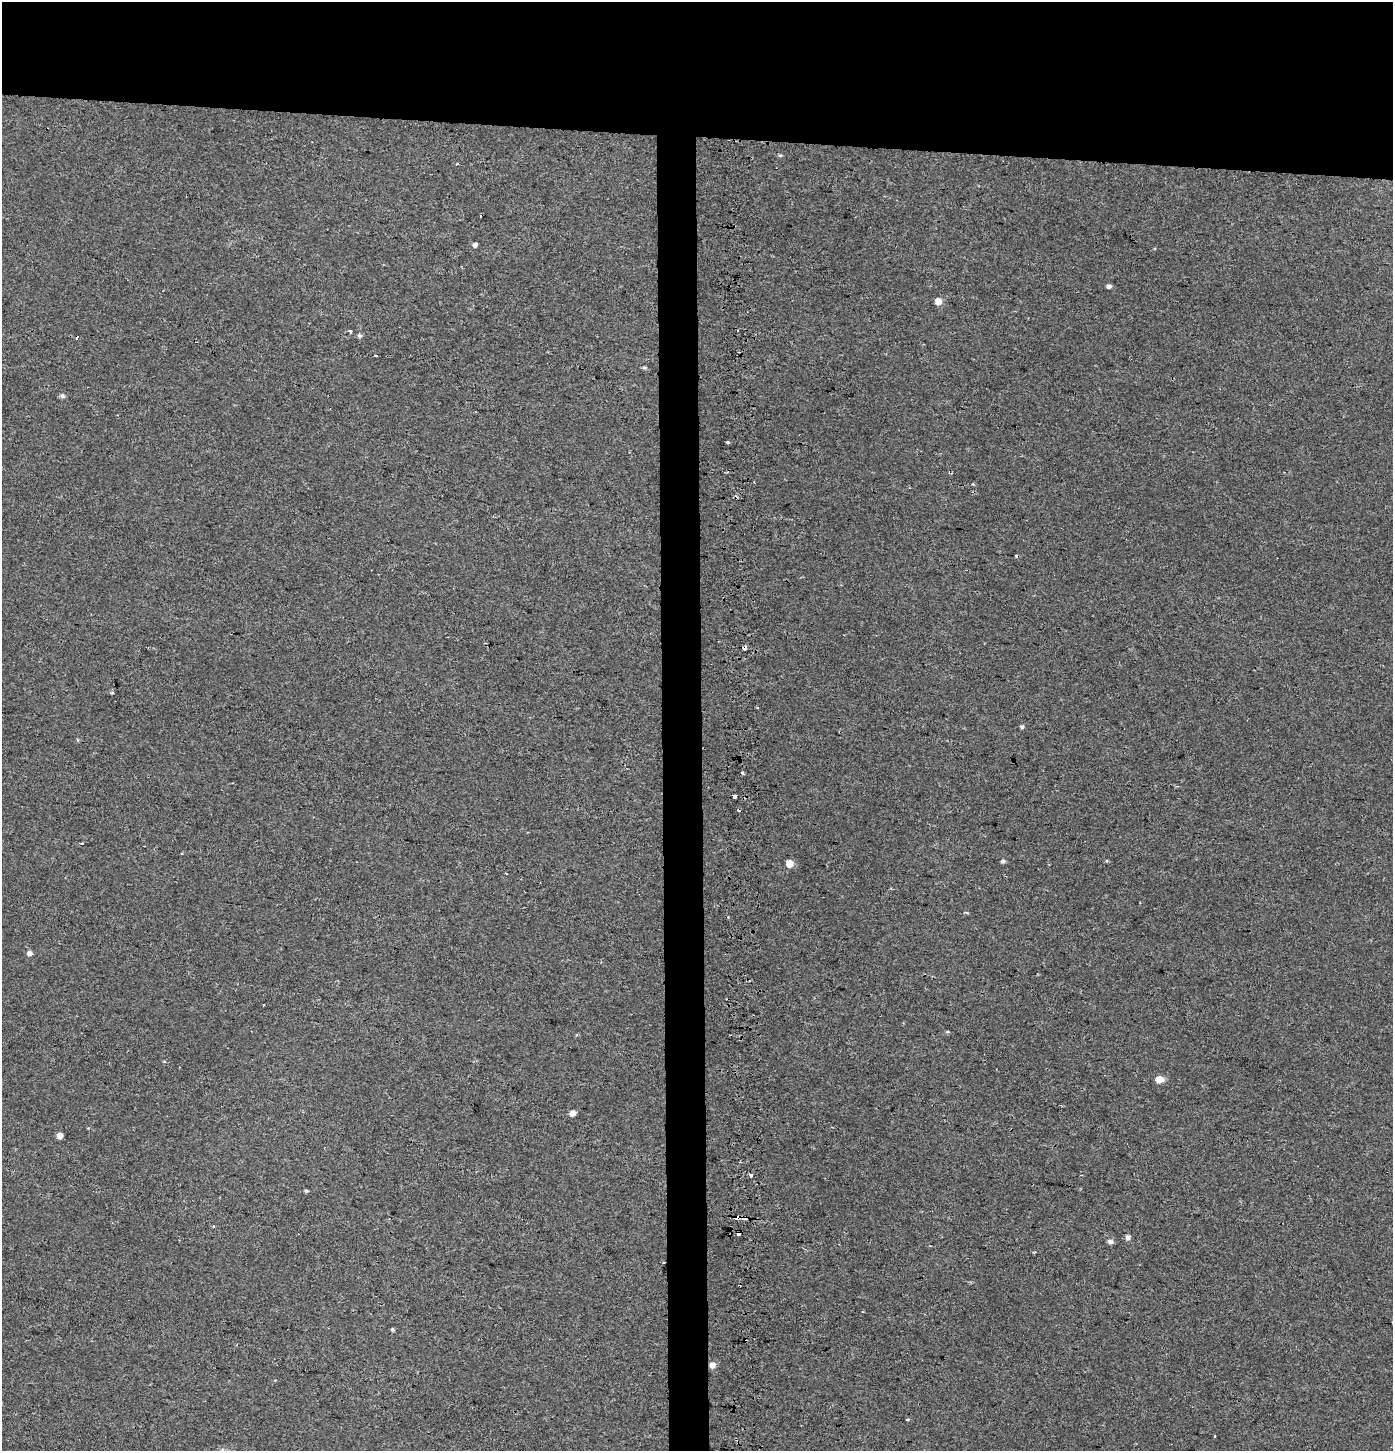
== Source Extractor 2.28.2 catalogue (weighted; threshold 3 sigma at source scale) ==
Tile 2 of 3 x 3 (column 2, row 1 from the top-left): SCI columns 1604-2994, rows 2907-4355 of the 4653 x 4355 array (HDU 1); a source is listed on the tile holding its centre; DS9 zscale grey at full resolution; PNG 1395 x 1453 px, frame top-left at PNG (2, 2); no overlay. Shown black and unused: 12% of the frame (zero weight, under 2 of 3 exposures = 2% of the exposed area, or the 3 px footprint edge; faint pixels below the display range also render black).
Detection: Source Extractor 2.28.2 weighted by HDU 2 'WHT'; one run over the whole footprint, this tile lists its part. Background 0.00215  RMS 0.0047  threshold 0.0209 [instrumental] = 3 sigma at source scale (4.5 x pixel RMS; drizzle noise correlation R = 1.50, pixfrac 1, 0.0396/0.0396 arcsec/px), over >= 5 px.
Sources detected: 47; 8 cosmic-ray / hot-pixel residue — not listed; the other 39 listed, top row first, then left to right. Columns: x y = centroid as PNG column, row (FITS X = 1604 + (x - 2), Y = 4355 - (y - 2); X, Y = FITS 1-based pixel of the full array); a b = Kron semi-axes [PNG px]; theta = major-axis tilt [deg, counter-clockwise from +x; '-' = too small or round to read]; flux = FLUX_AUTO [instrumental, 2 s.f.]
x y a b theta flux
780 155 5 4 - 0.72
475 245 5 4 - 1.5
461 266 3 2 - 0.36
1109 286 5 4 - 1.6
938 301 5 5 - 5.3
350 331 4 3 - 1.9
359 335 6 5 - 0.98
375 355 3 2 - 1.2
644 368 5 4 - 0.75
62 396 6 5 - 1.2
728 442 3 3 - 1.1
973 484 3 3 - 0.51
744 648 4 3 - 8.2
112 692 5 3 - 0.47
758 708 3 2 - 0.47
1022 727 5 4 - 0.82
742 773 4 3 - 1.3
734 797 4 3 - 5.1
81 843 3 3 - 2.8
1003 861 5 4 - 1.2
1106 861 5 3 - 0.4
789 863 5 5 - 8.6
966 912 5 2 - 0.59
29 953 6 5 - 1.7
948 1032 5 3 - 0.48
1159 1079 5 5 - 8.1
573 1113 5 5 - 3
59 1136 5 5 - 3.3
751 1175 3 3 - 2.5
306 1191 5 4 - 0.7
738 1217 4 3 - 2.9
745 1219 6 4 -11 1.5
738 1233 4 3 - 2.8
1128 1237 5 5 - 1.9
1110 1242 6 5 - 1.6
392 1329 4 3 - 0.69
712 1365 6 6 - 2.9
908 1419 3 3 - 1
1215 1436 3 2 - 0.39
Overlapping masked pixels (flux is a lower limit): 5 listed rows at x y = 744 648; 738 1217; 745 1219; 738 1233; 712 1365